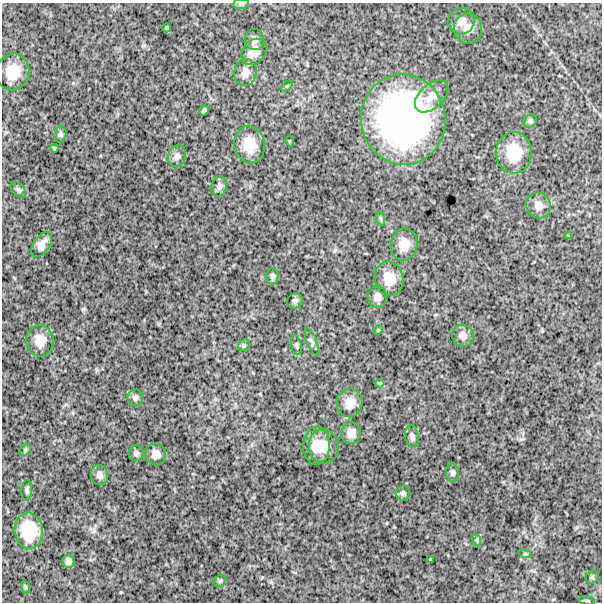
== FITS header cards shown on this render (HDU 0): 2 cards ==
NAXIS1  =                  600
NAXIS2  =                  600

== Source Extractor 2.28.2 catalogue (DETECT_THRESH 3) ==
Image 600 x 600 px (HDU 0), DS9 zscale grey, 1 PNG px = 1 image px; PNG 604 x 604 px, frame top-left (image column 1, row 600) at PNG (2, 3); each listed source drawn as its Kron ellipse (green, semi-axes under 4 px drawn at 4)
Background 1760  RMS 250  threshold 753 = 3 sigma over >= 5 px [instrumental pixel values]
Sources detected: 59; all 59 listed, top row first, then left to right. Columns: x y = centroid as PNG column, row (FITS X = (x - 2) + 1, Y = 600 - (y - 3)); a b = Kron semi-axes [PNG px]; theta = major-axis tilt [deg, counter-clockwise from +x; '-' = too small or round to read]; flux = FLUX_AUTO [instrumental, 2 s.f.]
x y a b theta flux
241 4 8 5 7 3.2e+04
461 21 13 13 - 1.5e+05
167 28 4 3 - 2.9e+04
468 29 15 14 - 1.9e+05
254 39 10 9 - 7.9e+04
254 52 14 11 48 1.7e+05
13 72 18 16 77 4.0e+05
245 72 13 11 79 1.3e+05
287 86 6 4 43 2.2e+04
432 96 20 12 43 2.0e+05
204 110 5 3 - 3.5e+04
403 119 45 42 -83 4.7e+06
530 121 7 6 - 3.9e+04
60 134 8 6 77 4.1e+04
289 141 5 3 - 1.4e+04
249 145 19 15 -81 3.5e+05
54 148 4 3 - 2.6e+04
514 153 21 18 -89 4.9e+05
177 156 11 8 69 8.2e+04
219 186 10 7 68 6.4e+04
18 190 10 6 -45 4.1e+04
538 205 13 12 - 1.5e+05
381 219 7 4 -71 3.0e+04
568 236 4 3 - 1.5e+04
42 244 14 8 55 1.3e+05
404 245 16 13 79 2.5e+05
273 276 8 6 85 4.2e+04
389 279 17 14 -74 3.0e+05
377 297 11 9 87 1.1e+05
295 301 8 7 - 4.8e+04
378 330 5 4 - 1.9e+04
463 336 11 10 - 1.1e+05
40 341 16 13 -85 2.3e+05
312 342 14 5 -68 5.2e+04
244 345 6 5 - 2.9e+04
296 345 10 5 -79 3.5e+04
380 383 5 3 - 1.7e+04
135 398 8 7 - 5.2e+04
350 403 14 13 - 2.0e+05
351 433 11 9 85 1.4e+05
412 436 11 6 -81 5.8e+04
316 446 19 13 88 2.6e+05
324 446 17 15 -83 2.8e+05
25 450 6 5 - 3.1e+04
136 453 8 7 - 4.8e+04
156 454 11 10 - 1.3e+05
453 472 9 6 -90 4.7e+04
99 475 10 8 -74 8.4e+04
27 490 10 5 87 4.5e+04
403 493 7 7 - 4.1e+04
29 531 18 14 -85 5.4e+05
477 540 6 4 -72 2.3e+04
525 554 6 4 -18 2.2e+04
430 559 2 2 - 1.0e+04
68 561 6 6 - 7.0e+04
592 577 7 6 - 3.3e+04
220 581 7 5 43 3.4e+04
25 587 7 4 -71 2.0e+04
587 601 8 3 -6 2.2e+04
At the frame edge (FLAGS 8, measured only in part): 1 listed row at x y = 241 4